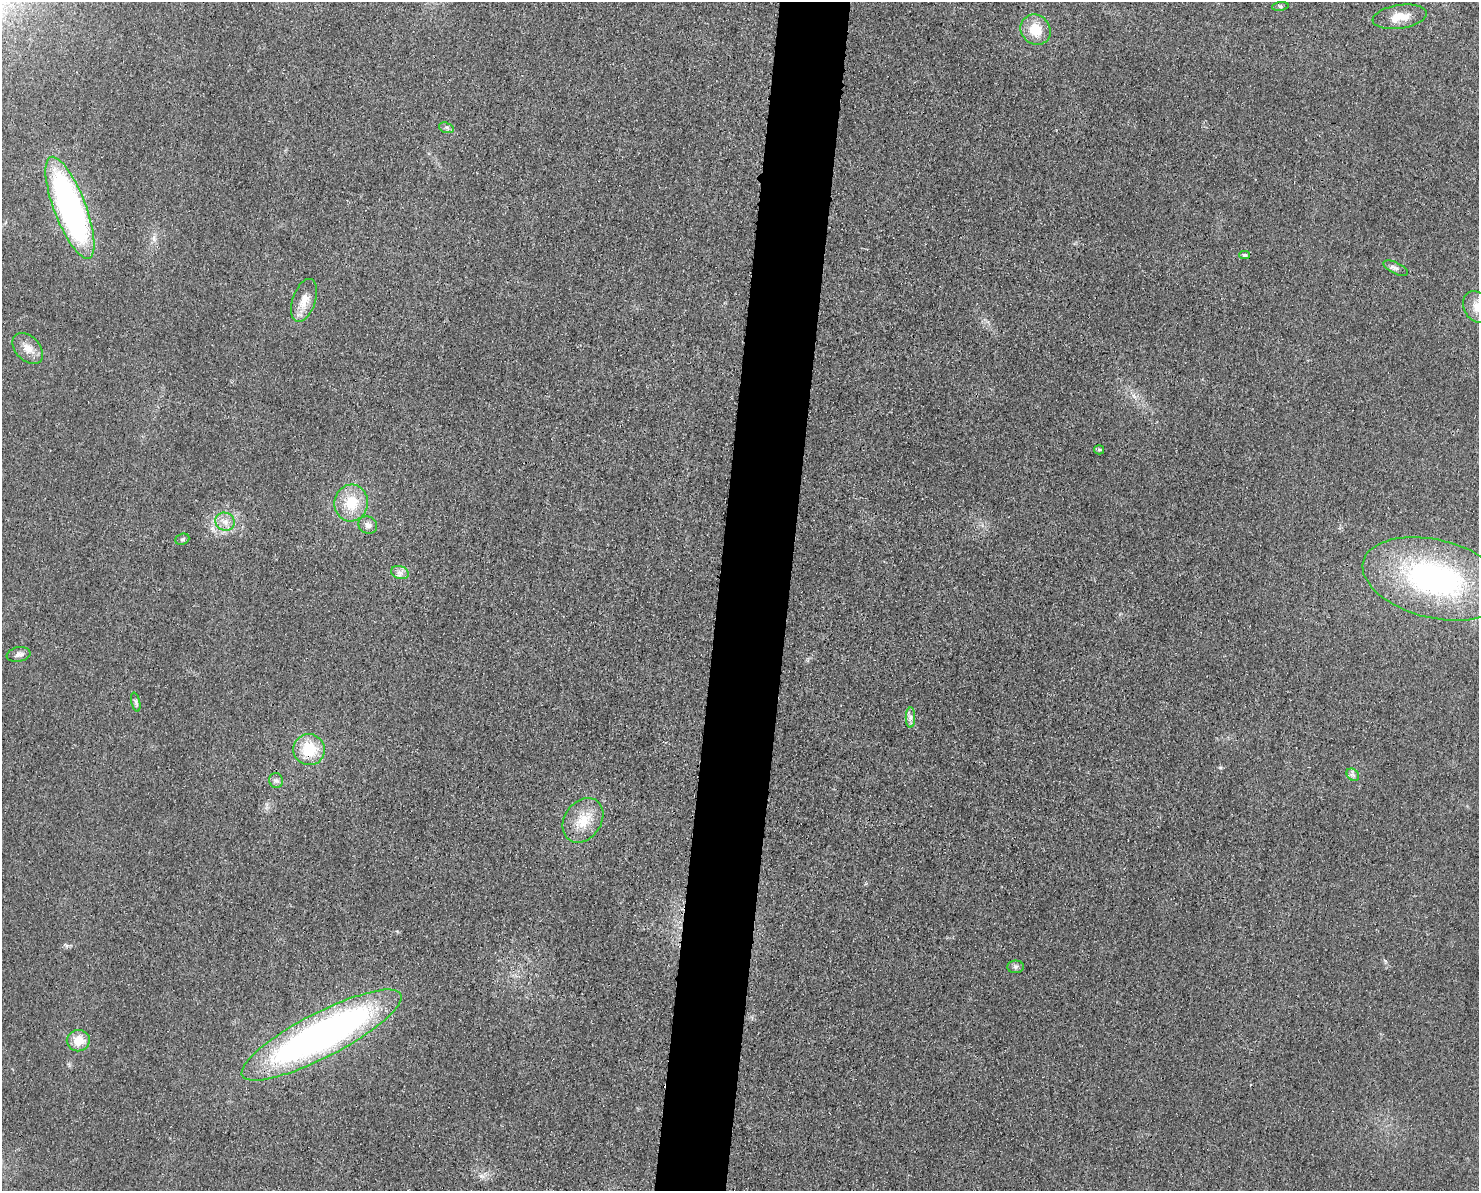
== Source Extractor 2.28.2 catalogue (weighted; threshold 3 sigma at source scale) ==
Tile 8 of 3 x 4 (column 2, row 3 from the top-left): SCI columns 1608-3084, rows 1204-2392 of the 4804 x 4790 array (HDU 1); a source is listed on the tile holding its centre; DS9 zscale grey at full resolution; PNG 1481 x 1193 px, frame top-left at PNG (2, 2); each listed source drawn as its Kron ellipse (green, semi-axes under 4 px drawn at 4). Shown black and unused: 5% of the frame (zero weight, under 3 of 4 exposures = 2% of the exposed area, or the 3 px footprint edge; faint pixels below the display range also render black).
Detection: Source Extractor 2.28.2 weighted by HDU 2 'WHT'; one run over the whole footprint, this tile lists its part. Background 0.0257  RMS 0.006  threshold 0.0271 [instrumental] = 3 sigma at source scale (4.5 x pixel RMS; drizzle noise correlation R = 1.50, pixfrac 1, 0.05/0.05 arcsec/px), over >= 5 px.
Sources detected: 27; all 27 listed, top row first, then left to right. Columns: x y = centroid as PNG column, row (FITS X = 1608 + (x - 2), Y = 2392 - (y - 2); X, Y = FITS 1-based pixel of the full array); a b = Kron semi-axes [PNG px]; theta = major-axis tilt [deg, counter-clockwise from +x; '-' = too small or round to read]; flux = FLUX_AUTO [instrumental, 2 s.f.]
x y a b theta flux
1280 6 8 4 7 1
1400 17 27 11 8 10
1036 30 16 14 -47 14
446 128 8 5 -20 1.4
70 208 54 16 -69 190
1244 255 5 4 - 1.3
1396 268 13 5 -26 2.2
304 300 22 11 71 8.5
1477 307 17 13 -59 7.5
28 348 18 12 -46 7.1
1099 450 5 4 - 0.93
351 503 18 17 - 18
225 522 10 9 - 4.5
368 525 10 8 -26 3.1
182 539 7 5 22 1.3
400 573 9 6 -17 2.6
1435 579 74 39 -14 140
19 654 12 7 10 2.9
136 702 10 4 -77 1.4
910 717 10 5 89 2.3
309 750 16 15 - 21
1353 775 7 5 -44 1.7
276 781 7 7 - 1.8
583 820 24 18 54 15
1016 967 8 6 1 1.7
321 1035 89 22 27 280
78 1041 11 11 - 9.2
Overlapping masked pixels (flux is a lower limit): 1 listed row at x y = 309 750
Isophote crosses this tile's border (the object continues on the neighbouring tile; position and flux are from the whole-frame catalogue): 1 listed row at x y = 1477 307
Unlisted compact peaks at least as high as the median listed source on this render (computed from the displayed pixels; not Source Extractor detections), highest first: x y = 481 1176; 1220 768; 1385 961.